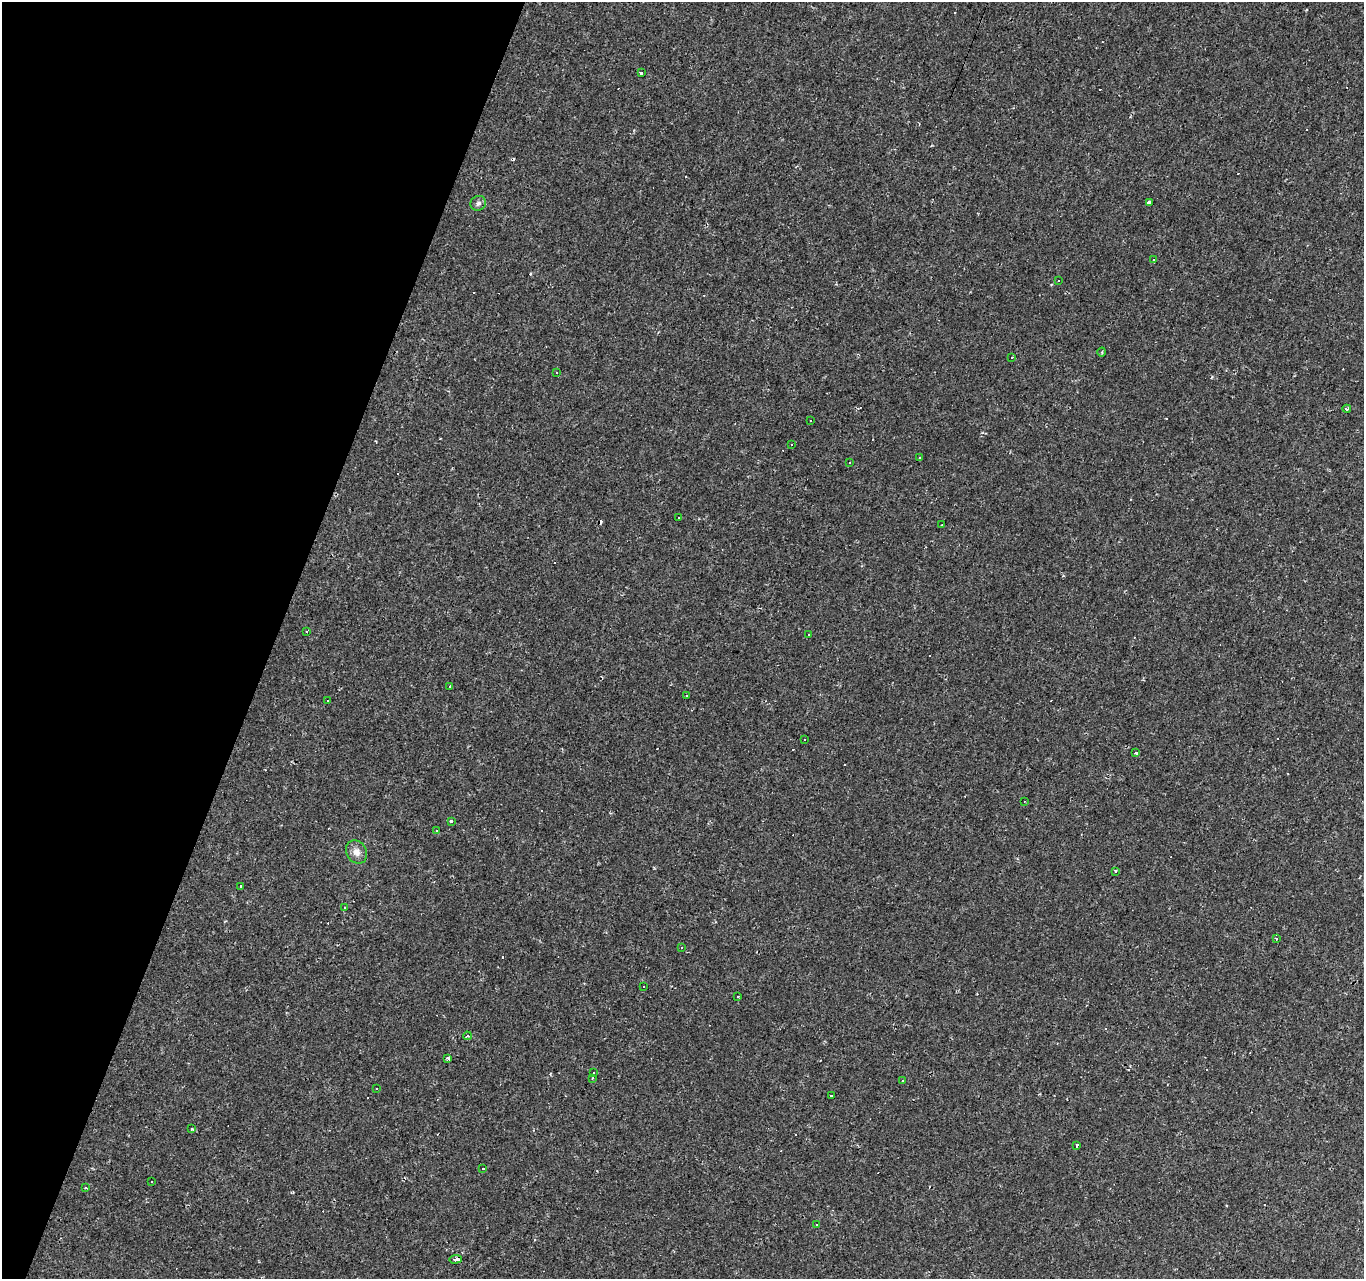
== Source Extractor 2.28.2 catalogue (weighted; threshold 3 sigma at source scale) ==
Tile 9 of 4 x 4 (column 1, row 3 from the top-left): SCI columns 6-1367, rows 1554-2830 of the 5451 x 5596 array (HDU 1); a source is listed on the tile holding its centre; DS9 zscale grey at full resolution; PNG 1366 x 1281 px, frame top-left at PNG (2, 2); each listed source drawn as its Kron ellipse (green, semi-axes under 4 px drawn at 4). Shown black and unused: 20% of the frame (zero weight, under 2 of 3 exposures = <1% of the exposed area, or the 3 px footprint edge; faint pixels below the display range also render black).
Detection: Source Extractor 2.28.2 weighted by HDU 2 'WHT'; one run over the whole footprint, this tile lists its part. Background 0.00169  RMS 0.002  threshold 0.00919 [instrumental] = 3 sigma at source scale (4.5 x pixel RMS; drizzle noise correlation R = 1.50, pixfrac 1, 0.0396/0.0396 arcsec/px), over >= 5 px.
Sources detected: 93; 46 cosmic-ray / hot-pixel residue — neither listed nor drawn; the other 47 listed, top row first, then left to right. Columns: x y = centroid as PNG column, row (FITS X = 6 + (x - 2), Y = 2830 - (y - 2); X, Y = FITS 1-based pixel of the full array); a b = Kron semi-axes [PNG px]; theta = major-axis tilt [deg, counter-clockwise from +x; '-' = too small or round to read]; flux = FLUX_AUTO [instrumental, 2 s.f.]
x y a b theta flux
641 73 3 3 - 9.5
1149 202 4 3 - 0.8
478 203 8 7 - 0.61
1153 260 3 2 - 0.21
1058 280 4 4 - 0.34
1102 352 4 3 - 0.2
1012 358 3 3 - 3.7
557 372 3 3 - 0.29
1347 409 4 3 - 0.46
811 421 2 2 - 0.15
791 445 3 3 - 0.4
920 458 3 3 - 0.26
849 462 3 3 - 1.4
679 517 3 2 - 0.19
942 525 3 2 - 0.25
307 631 3 2 - 0.26
809 635 3 2 - 0.24
450 686 3 3 - 0.57
686 695 3 2 - 0.24
327 700 3 3 - 1.3
804 739 3 2 - 0.17
1135 753 3 3 - 24
1024 801 3 2 - 0.18
452 822 3 3 - 1.1
436 831 3 3 - 0.41
356 852 12 10 -58 1.4
1115 871 3 3 - 2
240 886 3 2 - 0.28
344 908 3 3 - 1.7
1276 939 3 3 - 0.31
682 947 3 3 - 1.1
644 986 3 3 - 6.6
738 997 3 3 - 0.87
467 1036 4 4 - 0.61
448 1058 3 3 - 1.9
594 1072 3 3 - 0.37
592 1078 3 2 - 0.18
902 1080 3 3 - 0.33
376 1089 3 3 - 0.41
831 1096 3 3 - 2.1
192 1129 3 3 - 2.2
1077 1145 4 3 - 1
483 1168 3 3 - 0.93
152 1181 3 3 - 0.54
86 1188 3 3 - 0.57
816 1225 3 3 - 0.36
455 1259 6 4 3 0.87
Overlapping masked pixels (flux is a lower limit): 1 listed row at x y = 455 1259
Unlisted compact peaks at least as high as the median listed source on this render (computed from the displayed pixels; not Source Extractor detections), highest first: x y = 1051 285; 550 1074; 225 921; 1063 575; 634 130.